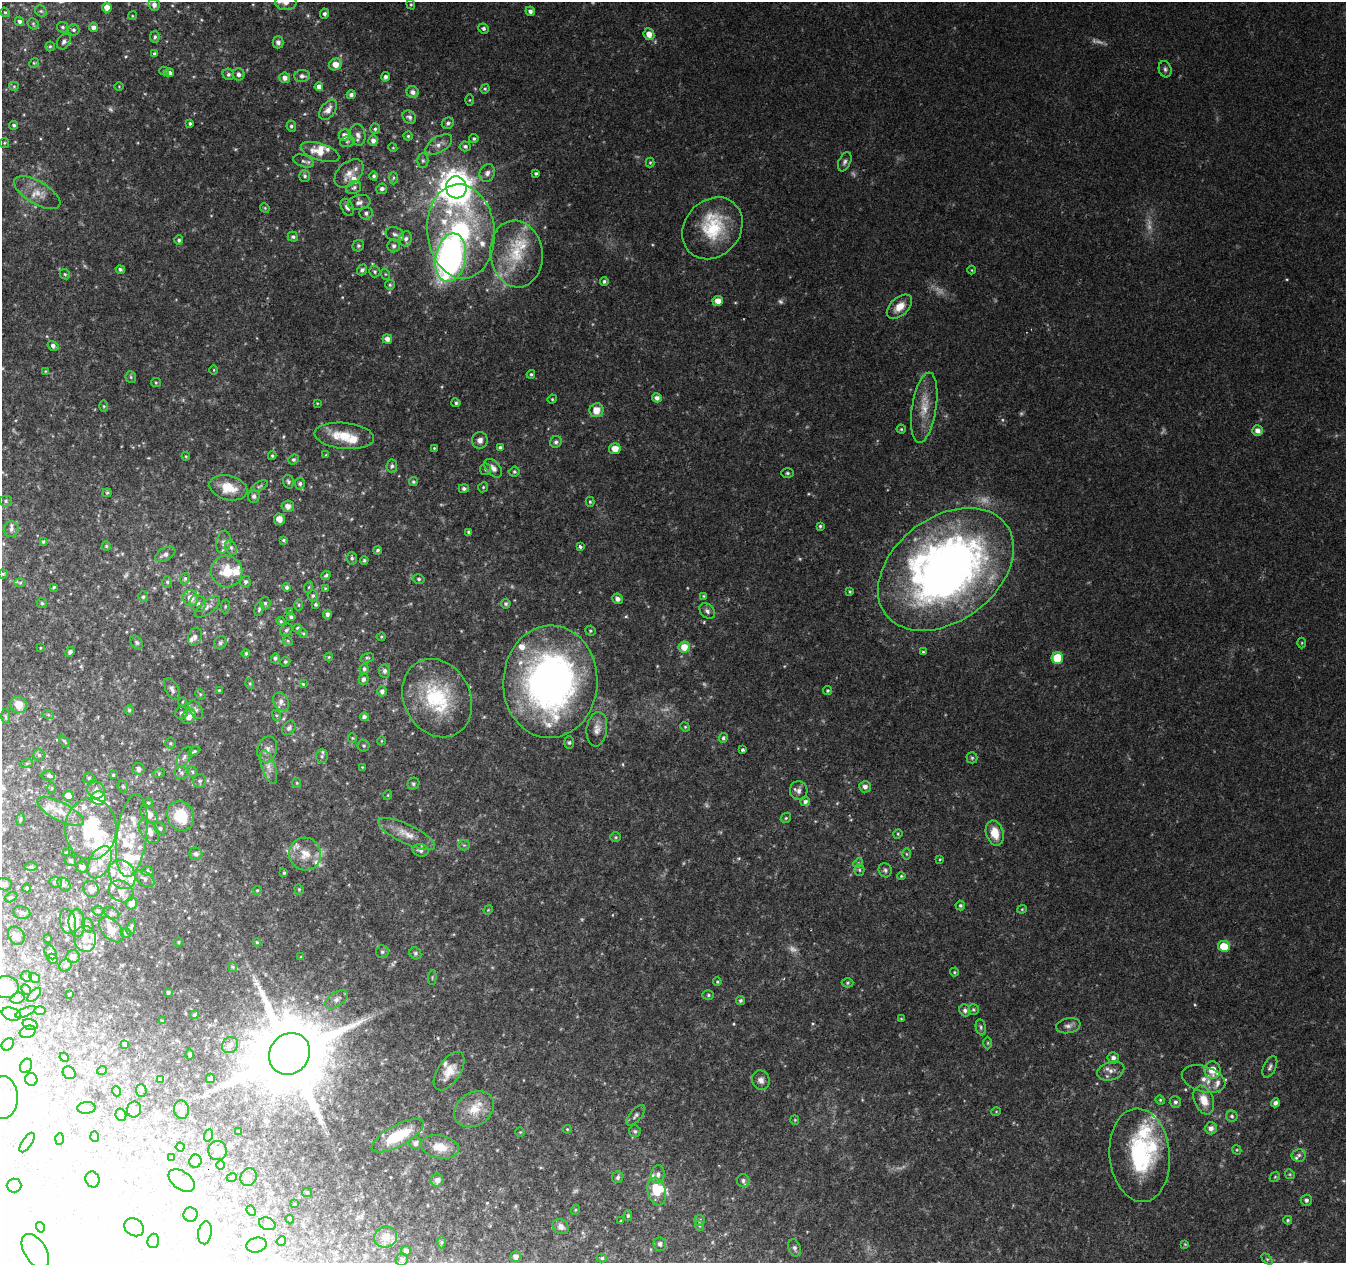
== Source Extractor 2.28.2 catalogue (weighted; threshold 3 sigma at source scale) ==
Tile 7 of 4 x 4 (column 3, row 2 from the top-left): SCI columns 2695-4038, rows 2802-4062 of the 5382 x 5538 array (HDU 1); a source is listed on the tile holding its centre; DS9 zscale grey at full resolution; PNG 1348 x 1265 px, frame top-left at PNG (2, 2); each listed source drawn as its Kron ellipse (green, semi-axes under 4 px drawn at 4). Shown black and unused: <1% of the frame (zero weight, under 2 of 3 exposures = <1% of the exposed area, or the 3 px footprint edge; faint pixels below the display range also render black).
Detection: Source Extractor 2.28.2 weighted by HDU 2 'WHT'; one run over the whole footprint, this tile lists its part. Background 0.0592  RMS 0.0067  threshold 0.0301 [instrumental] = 3 sigma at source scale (4.5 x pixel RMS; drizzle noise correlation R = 1.50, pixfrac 1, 0.0396/0.0396 arcsec/px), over >= 5 px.
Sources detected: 584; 22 too faint to see at this stretch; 37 inside a brighter object's white glare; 1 cosmic-ray / hot-pixel residue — neither listed nor drawn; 63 inside a brighter listed object's ellipse — not listed separately; the other 461 listed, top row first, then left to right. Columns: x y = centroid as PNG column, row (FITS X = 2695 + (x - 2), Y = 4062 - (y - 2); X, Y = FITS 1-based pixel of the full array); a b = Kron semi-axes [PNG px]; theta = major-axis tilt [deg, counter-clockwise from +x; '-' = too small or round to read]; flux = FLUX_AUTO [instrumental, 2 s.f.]
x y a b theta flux
286 2 10 8 0 4.9
411 4 5 4 - 0.92
154 5 6 5 - 3
107 8 5 5 - 5.7
41 11 6 5 - 1.3
530 11 5 4 - 2.3
5 12 5 4 - 0.87
324 14 5 4 - 1.8
132 16 4 3 - 0.62
19 21 5 4 - 1.8
33 24 6 5 - 1.1
62 27 5 5 - 1.4
93 27 5 4 - 3
483 28 5 5 - 1.7
74 30 6 5 - 1.4
649 34 6 5 - 6.2
155 37 6 4 76 1.4
64 42 8 6 57 2.2
278 42 6 5 - 2.7
50 46 5 4 - 0.91
155 54 4 4 - 1.3
34 63 5 4 - 0.83
335 64 7 5 24 6.5
1165 69 8 6 -73 1.8
164 71 5 4 - 0.87
169 73 4 4 - 8
228 74 6 5 - 1.3
239 74 6 6 - 2.6
302 76 8 6 2 2.3
385 77 5 4 - 2
285 78 5 5 - 3.7
14 86 5 4 - 0.79
119 86 5 3 - 0.59
319 87 4 4 - 3.6
485 89 5 4 - 0.9
413 92 6 5 - 3
351 95 4 4 - 2.1
470 100 6 4 89 0.81
328 110 11 7 52 4.4
409 117 7 6 - 2.2
190 123 4 4 - 1.2
448 123 6 5 - 1.8
14 125 4 4 - 1.2
291 126 6 4 -80 1.4
375 129 5 4 - 1.2
344 135 6 6 - 4.2
358 135 11 7 -78 3.4
408 136 4 4 - 0.91
474 139 5 4 - 1.1
373 141 5 5 - 3.2
347 142 7 5 16 1.4
4 143 5 5 - 0.85
439 144 15 7 32 4.5
465 146 5 5 - 1.8
393 148 4 3 - 0.57
320 152 20 8 -18 11
303 161 10 6 -18 2.3
423 161 7 5 90 1.7
650 162 5 4 - 0.8
845 162 10 6 66 2
349 173 17 11 43 7.5
487 173 9 7 65 3.1
536 173 4 3 - 1.2
305 176 6 5 - 1.5
374 176 4 4 - 1.2
393 178 6 4 88 1.1
456 187 11 10 - 1200
354 188 8 6 29 1.6
382 189 5 5 - 2.4
37 193 26 11 -31 9.8
359 202 11 7 11 3.7
347 207 9 5 -63 2.8
265 208 5 4 - 0.72
366 213 6 6 - 2
712 228 33 27 50 38
461 231 47 33 -84 100
395 234 9 7 -23 2.5
293 237 5 5 - 1.3
406 239 8 6 72 2.5
179 240 5 4 - 1.4
358 246 6 5 - 1.3
394 246 6 6 - 2.3
516 254 33 26 -83 33
451 258 24 15 80 260
120 270 5 4 - 1.4
362 270 6 5 - 1.9
972 270 4 3 - 0.52
375 272 6 5 - 1.4
65 274 6 4 -43 1
385 274 5 3 - 0.7
604 281 4 4 - 1.3
390 285 5 5 - 1.1
718 301 5 5 - 5.9
899 307 15 9 42 8.5
387 339 5 4 - 3.6
53 346 6 4 -31 2.8
214 370 5 3 - 0.61
45 371 4 3 - 0.59
531 374 4 3 - 1
131 377 6 5 - 1.2
156 383 5 4 - 0.84
657 398 5 4 - 3.3
552 399 5 4 - 0.73
317 403 4 3 - 0.58
456 403 4 4 - 1.2
104 406 5 3 - 0.77
924 408 35 12 81 15
596 410 7 7 - 8.2
901 429 4 4 - 0.81
1257 431 5 5 - 4
344 436 30 13 -6 19
480 440 8 8 - 3.6
556 442 6 5 - 2
500 447 4 4 - 1.3
434 448 4 3 - 0.63
615 449 6 5 - 7.7
326 455 3 3 - 1.1
186 456 4 4 - 0.68
272 456 4 3 - 0.93
293 460 5 4 - 1.3
392 466 6 5 - 1.6
493 468 11 7 -48 4.4
486 469 6 5 - 1.4
514 472 5 5 - 1.3
787 473 6 5 - 1.2
288 482 7 5 -72 1.6
413 482 4 4 - 1.1
300 484 6 5 - 1.7
260 486 9 4 27 1.4
483 487 5 4 - 0.98
228 488 19 12 -15 13
464 489 5 4 - 1.9
107 493 4 4 - 0.82
254 496 6 6 - 1.9
6 501 6 5 - 1.3
590 502 5 4 - 0.97
288 506 6 6 - 4.1
279 519 5 5 - 5.5
820 526 4 4 - 0.92
11 529 8 7 - 2.5
469 532 4 3 - 1.3
283 540 4 3 - 0.98
43 542 4 3 - 0.81
223 542 11 7 79 3
106 546 5 4 - 0.8
580 546 4 3 - 2.5
231 548 8 5 -62 2
378 550 4 4 - 1.2
165 554 11 6 27 2.7
352 558 6 5 - 1.4
364 560 4 4 - 1.1
946 569 75 52 37 510
227 571 16 15 - 16
3 574 4 4 - 0.9
326 575 5 3 - 1.1
185 579 6 4 68 1
419 579 6 4 -15 1.2
167 582 5 5 - 1.2
245 582 5 5 - 1.7
20 583 5 3 - 0.83
54 587 3 3 - 0.84
287 587 4 4 - 1.8
309 587 6 3 71 0.82
325 588 3 3 - 0.61
850 591 4 3 - 0.77
313 596 5 5 - 1.2
703 596 4 4 - 0.66
143 597 5 4 - 1.1
190 598 8 7 - 6.7
618 599 5 5 - 2.7
42 603 5 5 - 1.1
198 603 9 7 -47 2.9
265 603 6 5 - 1.4
316 604 4 4 - 1
506 604 5 4 - 1.3
299 605 5 3 - 0.75
225 606 7 3 82 0.77
207 607 15 6 38 3.3
259 609 7 4 75 1.3
290 611 4 4 - 0.67
707 611 9 6 -44 2.3
327 614 4 4 - 2
291 617 4 4 - 1.3
281 621 4 4 - 0.81
298 628 4 4 - 1.3
286 630 7 5 49 1.3
590 631 5 5 - 0.96
303 633 5 4 - 0.85
195 637 9 6 71 2.1
381 637 4 4 - 0.76
288 641 5 4 - 0.84
137 642 8 5 -51 1.4
220 643 7 6 - 1.7
1302 643 5 3 - 0.64
684 647 5 5 - 9.6
40 648 4 3 - 0.49
70 652 5 4 - 1.6
923 652 4 4 - 0.88
246 653 4 4 - 1
329 657 4 4 - 0.66
275 658 5 4 - 1.4
367 658 7 4 14 1
1057 658 6 6 - 27
285 662 5 4 - 1.1
364 669 5 4 - 1.4
385 671 6 5 - 2.3
364 679 6 5 - 1.9
550 682 56 47 87 310
250 684 5 3 - 0.85
303 684 4 3 - 0.66
172 689 12 6 -62 2.7
219 690 4 4 - 0.79
382 691 5 5 - 2.3
828 691 4 4 - 1.1
200 694 6 4 -47 0.93
437 698 41 33 -61 56
182 702 4 3 - 0.55
281 702 10 7 -57 3.3
19 705 8 8 - 8
129 710 5 4 - 1.2
196 710 10 6 -61 2
181 713 6 6 - 1.7
48 714 6 4 -19 0.96
276 715 5 3 - 0.76
189 716 8 6 51 5.7
6 717 7 4 -89 1
364 717 4 4 - 2
685 727 5 4 - 0.83
289 728 8 6 49 2
597 729 17 10 84 5.5
352 738 5 4 - 0.74
723 738 5 4 - 1.4
64 741 7 3 -52 0.96
381 741 4 3 - 0.53
170 743 5 5 - 1
569 743 6 5 - 1.2
364 746 6 6 - 1.3
267 749 13 9 74 4.3
742 750 3 3 - 2.6
194 751 6 4 29 1.1
39 755 5 5 - 1.1
322 756 7 5 90 1.6
184 757 11 6 58 2.4
972 758 5 5 - 1
27 763 6 4 18 0.83
269 767 18 7 -72 4.8
362 767 3 3 - 0.46
139 769 6 6 - 3.4
192 772 6 4 -61 1.1
159 773 6 4 19 0.84
181 773 7 6 - 1.9
113 775 4 4 - 0.86
48 776 7 5 -7 1.2
89 778 6 4 23 0.99
200 781 7 6 - 1.5
297 783 5 4 - 0.75
413 784 6 5 - 1.4
123 786 6 5 - 1.4
865 787 5 5 - 2.9
52 788 5 3 - 0.71
96 790 9 8 - 4.2
799 791 9 9 - 3
388 795 5 3 - 0.54
68 796 5 5 - 11
98 798 7 6 - 32
805 802 5 4 - 2
148 803 5 4 - 1.3
61 812 26 9 -28 10
149 814 10 7 -46 5.7
181 816 15 13 -66 23
786 818 5 4 - 0.93
20 820 6 4 84 0.85
160 828 6 5 - 1.6
91 829 31 25 88 58
149 831 13 8 -56 5.9
995 833 13 8 -75 13
407 834 31 9 -26 11
898 834 5 4 - 0.74
132 835 41 15 83 24
616 837 5 4 - 0.86
464 845 5 5 - 1.4
420 850 8 6 -16 2.2
67 853 3 3 - 0.95
196 854 6 6 - 2.8
305 854 16 16 - 11
906 854 6 4 -89 0.95
940 859 3 3 - 0.55
70 861 6 5 - 1.3
100 862 17 10 63 9.3
858 863 5 4 - 0.81
31 867 6 4 0 1.2
82 867 6 5 - 3.2
859 870 5 5 - 1.2
885 870 7 6 - 1.7
147 871 6 5 - 1.3
284 873 3 3 - 0.82
122 875 15 12 -57 13
901 876 4 4 - 0.78
145 879 11 6 -37 2.7
56 882 6 5 - 1.3
4 884 8 6 -15 1.6
64 884 8 5 -48 1.5
27 888 4 4 - 0.64
91 889 8 7 - 3.8
299 889 5 4 - 0.9
257 890 4 4 - 0.66
121 891 13 10 -29 5.2
11 897 7 4 28 1.1
131 903 6 5 - 7.5
960 905 5 4 - 1.3
1022 909 4 4 - 0.73
488 910 5 4 - 0.62
98 911 5 5 - 1.2
22 913 9 6 -11 1.9
112 913 8 5 -26 1.7
68 922 12 8 -77 5.2
77 923 14 8 -86 5.7
88 925 7 5 -66 1.8
131 927 8 4 75 1.3
111 930 15 9 -48 8.2
126 933 5 4 - 1.2
16 936 10 7 -56 3.3
48 939 3 2 - 0.65
85 939 13 11 -80 8.1
179 942 4 3 - 0.64
257 942 4 3 - 0.59
1224 946 6 5 - 14
51 952 7 5 -52 1.4
382 952 6 6 - 1.7
415 953 6 5 - 1.3
73 957 6 6 - 2.7
301 957 4 3 - 0.58
53 959 5 4 - 3.2
65 965 6 5 - 1.7
233 967 5 4 - 0.81
954 972 4 4 - 0.74
26 976 5 5 - 1.1
432 977 7 3 85 0.7
35 978 6 4 -30 1.1
717 982 4 3 - 0.77
847 983 6 4 2 0.98
6 987 13 11 -2 11
26 989 5 4 - 0.93
168 993 3 3 - 0.94
69 994 4 2 - 0.47
34 995 9 4 46 1.3
708 995 6 5 - 1.1
17 998 7 5 20 1.4
337 999 13 7 33 3.5
740 1000 5 4 - 1.3
973 1009 5 5 - 1.1
40 1010 5 3 - 0.87
965 1010 6 5 - 2.1
25 1012 11 4 25 1.4
11 1014 10 6 -18 3.2
194 1015 4 3 - 1
901 1019 4 3 - 0.6
162 1021 3 2 - 0.51
30 1024 8 5 -18 1.8
1068 1026 12 7 10 3.2
981 1027 8 5 -80 1.5
28 1032 8 6 21 2.1
988 1043 6 4 89 0.92
8 1044 7 5 43 1.6
125 1044 3 3 - 1.2
230 1045 9 7 46 4
289 1054 22 19 51 10000
190 1055 5 2 - 0.87
64 1057 5 3 - 0.67
1113 1058 5 5 - 2.8
26 1066 7 6 - 1.6
1270 1067 11 6 64 2.1
102 1070 5 3 - 0.55
1213 1070 8 8 - 15
449 1071 22 11 57 9.5
1111 1071 14 9 18 4.8
69 1073 7 6 - 2.7
210 1078 4 4 - 1.4
31 1079 6 6 - 1.6
161 1079 4 3 - 1.2
1203 1079 22 12 -17 8
761 1080 10 8 -70 3.7
141 1090 6 5 - 1.3
116 1091 5 3 - 0.53
3 1098 21 15 89 9.4
1160 1100 5 4 - 0.8
1204 1100 15 9 -68 10
1175 1102 6 5 - 1.7
1275 1103 4 4 - 2.2
87 1108 9 6 5 2
134 1109 8 7 - 2.4
474 1109 21 16 35 14
181 1110 9 7 -79 2.4
996 1112 4 3 - 0.51
121 1115 6 5 - 2
636 1115 12 5 49 2.5
1232 1116 5 5 - 1.4
795 1120 5 4 - 0.7
1211 1128 6 6 - 3.3
567 1129 4 4 - 0.68
239 1131 3 3 - 0.68
635 1131 6 5 - 1.4
520 1132 5 4 - 0.78
209 1135 6 4 70 0.95
398 1136 29 10 28 27
95 1137 5 4 - 3.4
60 1139 6 3 87 1.1
27 1142 11 5 56 4.1
416 1143 6 6 - 2.9
180 1147 4 4 - 1
440 1147 19 11 -10 10
1237 1150 5 4 - 0.67
218 1151 9 9 - 5.9
1140 1155 47 30 -85 68
1299 1155 7 6 - 1.8
172 1157 4 4 - 1.1
195 1161 6 6 - 2.8
220 1165 4 3 - 0.66
658 1174 9 7 79 3
1290 1174 5 4 - 0.83
232 1177 5 3 - 0.53
249 1177 9 7 63 3
618 1177 6 5 - 1.6
1275 1177 5 4 - 0.92
92 1179 8 7 - 3.4
182 1180 14 9 -36 6.4
437 1180 6 6 - 3.7
743 1180 6 6 - 2
14 1186 7 7 - 4.2
307 1192 5 4 - 0.73
657 1192 14 9 -75 17
1306 1200 5 5 - 1.5
294 1204 4 3 - 0.55
575 1210 5 3 - 0.66
251 1211 5 4 - 0.84
190 1215 7 7 - 2
628 1216 5 4 - 1.1
290 1219 4 3 - 0.77
700 1220 5 5 - 1.4
1288 1220 4 4 - 0.93
621 1221 3 3 - 0.71
267 1224 9 6 -21 1.9
700 1226 5 3 - 0.83
40 1227 5 3 - 0.64
134 1227 10 8 -37 3.2
561 1227 8 7 - 2.8
205 1233 11 6 81 3.8
386 1237 11 10 - 6.9
153 1241 7 5 75 4.1
281 1241 5 4 - 0.76
442 1242 6 4 90 0.88
660 1244 7 6 - 2
1185 1244 4 4 - 0.61
257 1245 10 7 13 2.8
795 1248 9 6 -68 2
35 1251 19 11 -58 9.1
406 1251 5 5 - 2.4
516 1257 5 5 - 3.5
602 1258 5 4 - 0.96
1267 1259 6 4 -44 0.9
402 1260 6 6 - 1.8
Isophote crosses this tile's border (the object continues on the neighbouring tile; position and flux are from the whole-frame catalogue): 3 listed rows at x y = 286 2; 6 987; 3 1098